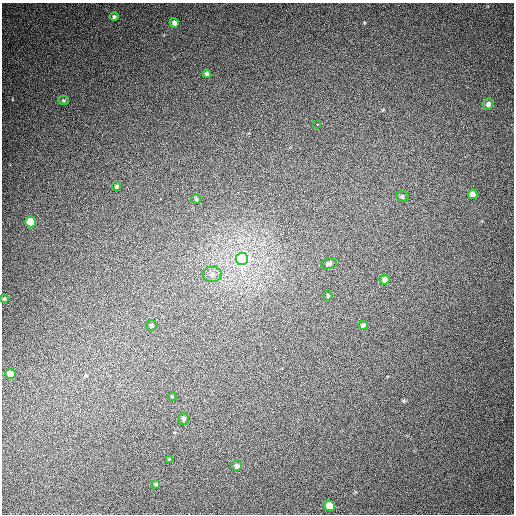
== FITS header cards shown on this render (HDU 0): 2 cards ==
NAXIS1  =                  512
NAXIS2  =                  512

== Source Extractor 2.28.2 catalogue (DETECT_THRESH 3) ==
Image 512 x 512 px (HDU 0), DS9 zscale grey, 1 PNG px = 1 image px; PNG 516 x 516 px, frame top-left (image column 1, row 512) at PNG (2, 3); each listed source drawn as its Kron ellipse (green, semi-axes under 4 px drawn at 4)
Background 423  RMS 11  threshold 33.7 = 3 sigma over >= 5 px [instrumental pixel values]
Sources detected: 26; all 26 listed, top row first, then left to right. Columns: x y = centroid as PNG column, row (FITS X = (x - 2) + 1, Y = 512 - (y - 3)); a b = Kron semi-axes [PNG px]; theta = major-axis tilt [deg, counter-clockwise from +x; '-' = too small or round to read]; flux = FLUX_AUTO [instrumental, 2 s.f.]
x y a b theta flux
114 17 4 4 - 1300
174 23 5 4 - 3300
207 74 4 4 - 1800
64 100 5 4 - 1100
488 104 6 5 - 2700
317 124 3 3 - 20000
117 186 4 4 - 1300
473 194 5 4 - 5500
402 196 6 5 - 1600
196 199 5 4 - 1100
31 222 5 5 - 22000
242 259 6 6 - 280000
329 263 8 5 9 2200
212 274 9 8 - 3500
384 280 5 5 - 5700
328 296 5 4 - 850
4 299 3 3 - 980
151 325 5 5 - 1500
363 325 5 4 - 1600
10 374 5 5 - 10000
172 397 4 3 - 510
184 419 6 5 - 2000
169 459 4 4 - 640
237 466 5 5 - 2500
156 484 3 3 - 1100
330 506 5 5 - 14000